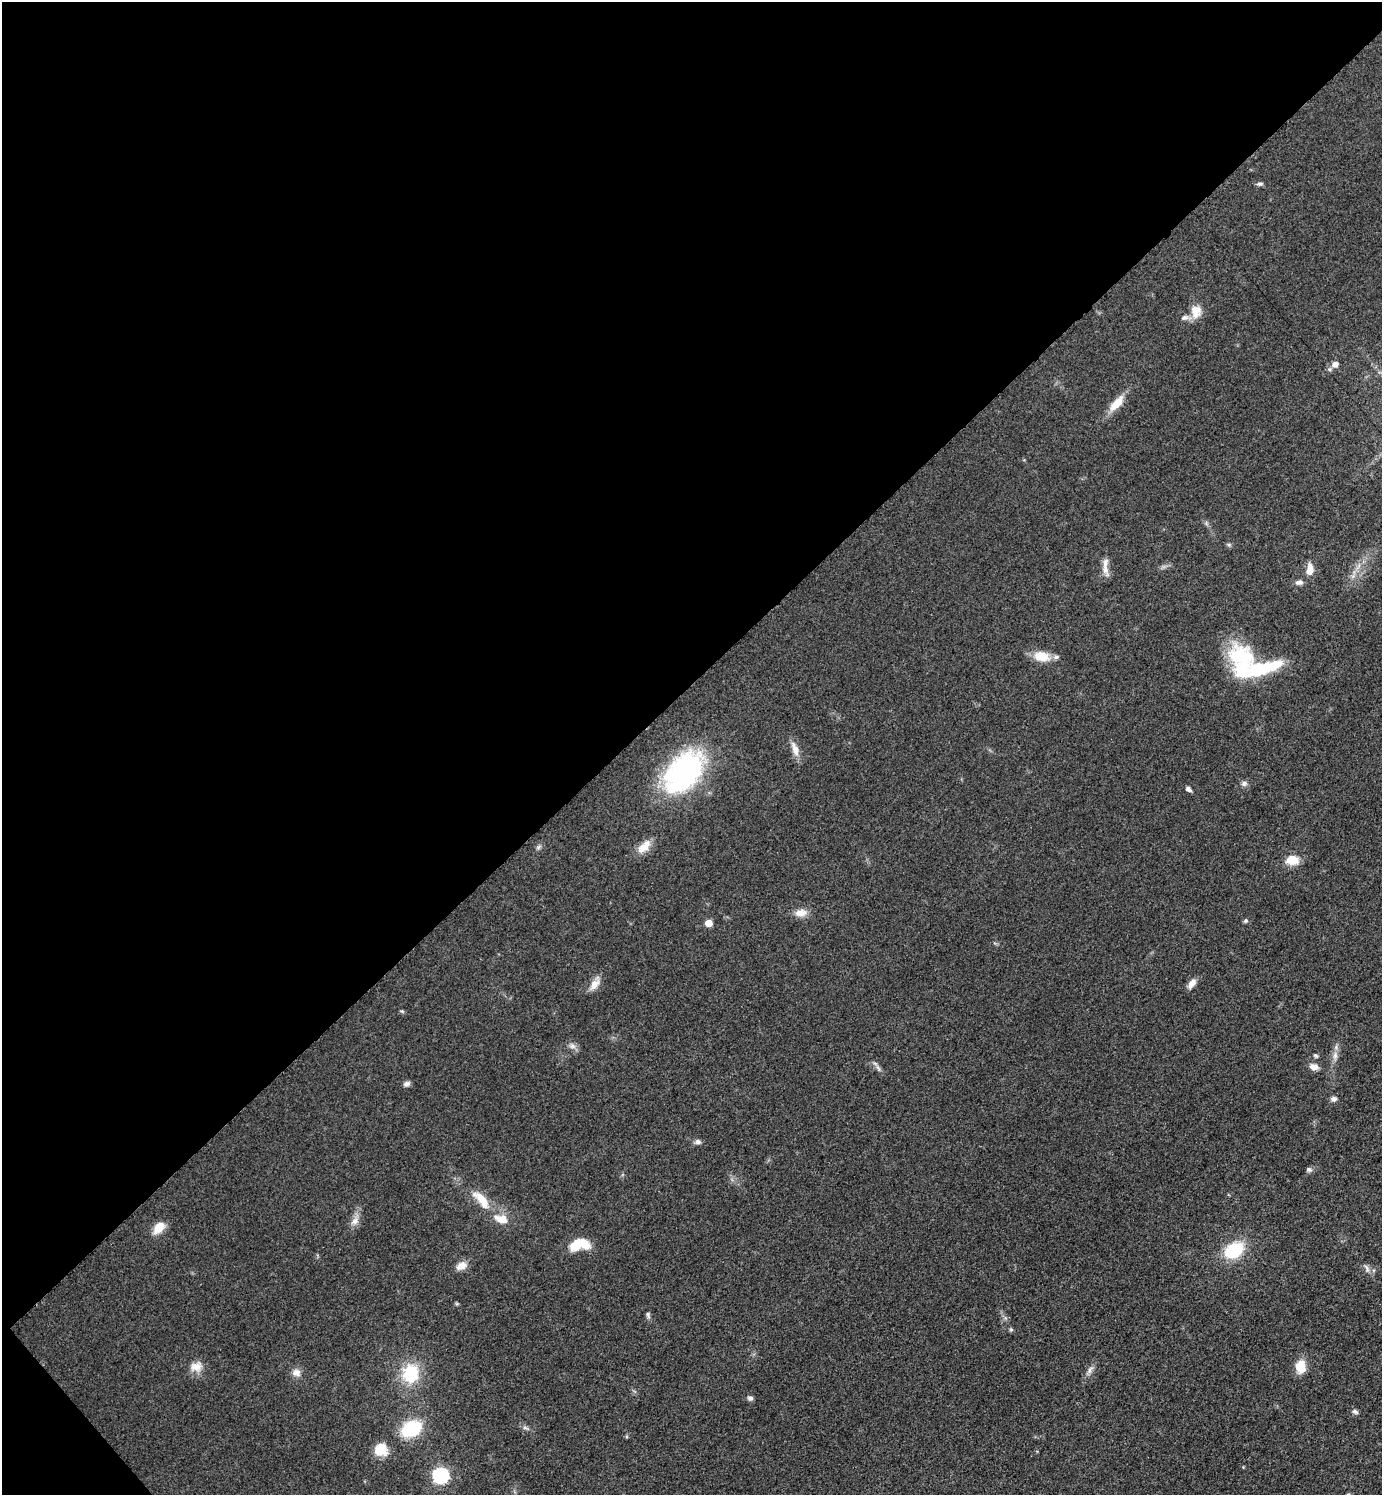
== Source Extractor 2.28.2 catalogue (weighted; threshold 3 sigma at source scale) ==
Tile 5 of 4 x 4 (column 1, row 2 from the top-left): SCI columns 207-1586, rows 2999-4491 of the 6030 x 6036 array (HDU 1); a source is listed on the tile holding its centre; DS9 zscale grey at full resolution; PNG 1384 x 1497 px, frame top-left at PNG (2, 2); no overlay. Shown black and unused: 46% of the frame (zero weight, under 3 of 5 exposures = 3% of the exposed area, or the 3 px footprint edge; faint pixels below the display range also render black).
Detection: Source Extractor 2.28.2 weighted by HDU 2 'WHT'; one run over the whole footprint, this tile lists its part. Background 0.0488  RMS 0.0059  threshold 0.0263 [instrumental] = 3 sigma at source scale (4.5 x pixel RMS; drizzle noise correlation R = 1.50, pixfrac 1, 0.05/0.05 arcsec/px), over >= 5 px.
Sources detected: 58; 1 inside a brighter object's white glare — not listed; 3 inside a brighter listed object's ellipse — not listed separately; the other 54 listed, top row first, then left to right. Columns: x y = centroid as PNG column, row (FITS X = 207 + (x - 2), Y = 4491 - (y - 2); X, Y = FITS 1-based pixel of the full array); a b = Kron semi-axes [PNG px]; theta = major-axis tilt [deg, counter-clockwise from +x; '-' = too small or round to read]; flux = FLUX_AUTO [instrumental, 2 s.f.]
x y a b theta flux
1260 184 9 5 2 1.4
1196 311 17 13 -87 8
1335 364 8 7 - 3.6
1117 403 26 10 48 9.7
1229 545 6 5 - 1
1105 569 20 8 -70 4.8
1310 569 15 8 86 5.6
1353 576 7 4 71 1.5
1299 582 9 6 4 2.5
1041 656 19 12 -9 11
1240 657 36 30 -25 42
1258 670 58 15 9 42
795 749 22 8 -71 5.7
684 772 48 30 49 120
1244 783 8 7 - 2
1188 789 6 4 -38 2.3
538 847 8 5 36 1.4
644 847 18 12 31 7.6
1292 860 14 10 -3 10
801 913 17 10 4 5.7
1245 921 6 5 - 1
708 923 5 5 - 7.3
595 983 19 10 62 5.5
1192 983 14 7 53 3.9
402 1011 6 4 -19 0.76
572 1046 11 7 -27 2.7
1316 1056 6 5 - 1
1335 1056 14 7 86 3.8
1314 1067 10 7 -9 4.2
878 1068 11 4 -58 1.8
407 1084 8 6 17 2
1333 1099 8 6 18 2.1
698 1142 8 6 -1 1.8
1309 1169 7 6 - 1.5
481 1199 31 11 -49 13
355 1221 14 8 43 4.1
159 1228 17 10 49 8.1
576 1245 18 11 44 11
1234 1250 18 13 33 33
461 1266 14 10 27 4.6
1367 1268 12 6 -70 2.2
648 1315 9 6 -75 1.4
1011 1329 6 5 - 0.97
1300 1366 13 10 86 13
196 1367 17 13 19 6.6
1090 1370 13 6 57 2.7
296 1373 11 10 - 4.1
411 1374 21 18 81 28
750 1398 6 6 - 1.8
1355 1411 8 6 -25 1.6
525 1428 7 4 -19 1.3
411 1429 19 14 25 32
381 1449 13 13 - 13
440 1475 7 7 - 130